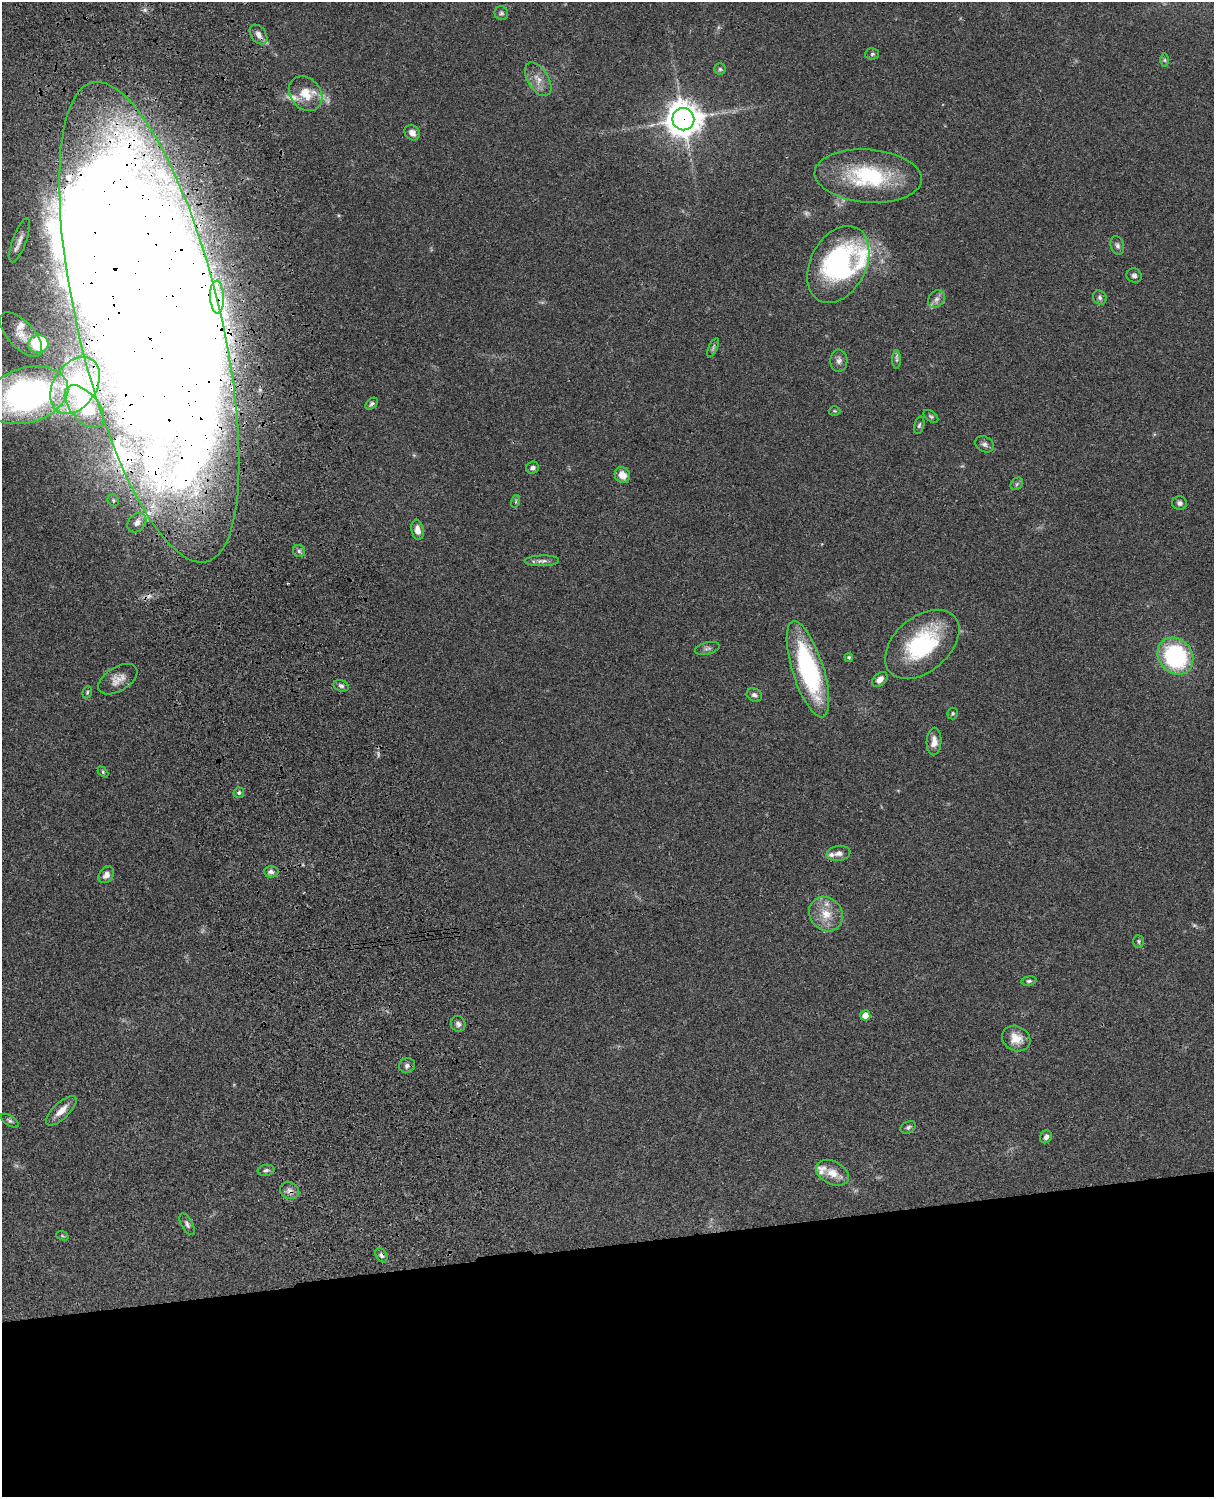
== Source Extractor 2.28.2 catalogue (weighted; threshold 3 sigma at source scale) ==
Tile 11 of 4 x 3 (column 3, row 3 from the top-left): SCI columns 2545-3756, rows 277-1771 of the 5086 x 4926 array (HDU 1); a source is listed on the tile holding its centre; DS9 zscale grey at full resolution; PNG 1216 x 1499 px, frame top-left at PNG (2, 2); each listed source drawn as its Kron ellipse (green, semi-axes under 4 px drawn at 4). Shown black and unused: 17% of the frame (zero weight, under 3 of 4 exposures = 6% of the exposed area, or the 3 px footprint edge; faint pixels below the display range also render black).
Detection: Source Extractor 2.28.2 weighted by HDU 2 'WHT'; one run over the whole footprint, this tile lists its part. Background 0.0781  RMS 0.0059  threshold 0.0264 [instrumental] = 3 sigma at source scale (4.5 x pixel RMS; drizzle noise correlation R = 1.50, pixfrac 1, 0.05/0.05 arcsec/px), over >= 5 px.
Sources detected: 96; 2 too faint to see at this stretch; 7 inside a brighter object's white glare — neither listed nor drawn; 12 inside a brighter listed object's ellipse — not listed separately; the other 75 listed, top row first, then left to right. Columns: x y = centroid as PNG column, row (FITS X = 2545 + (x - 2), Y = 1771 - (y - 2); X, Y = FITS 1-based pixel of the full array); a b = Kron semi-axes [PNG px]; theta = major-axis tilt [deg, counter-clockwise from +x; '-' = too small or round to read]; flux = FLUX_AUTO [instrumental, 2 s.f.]
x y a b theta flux
501 13 7 6 - 1.3
258 35 11 7 -54 3.2
872 54 7 5 5 1
1165 60 6 4 -90 1.1
720 69 6 5 - 1.1
538 79 19 10 -58 6.3
306 94 19 15 -49 11
683 119 11 11 - 1100
412 133 8 7 - 3.7
868 176 53 26 -4 52
20 240 23 7 70 5
1117 246 10 6 -72 1.8
838 264 41 27 62 86
1134 276 7 7 - 1.9
217 297 16 7 -87 6.1
1100 298 7 6 - 1.6
936 299 10 7 51 2.8
149 322 246 71 -77 2500
21 334 28 13 -47 11
38 344 10 9 - 20
713 348 10 4 65 1.3
897 360 9 4 -90 1.2
839 361 11 8 88 2.5
75 385 31 21 57 23
27 395 42 27 16 210
372 404 7 5 42 1.3
84 407 25 14 -49 13
835 411 6 5 - 0.73
931 416 8 5 -36 1.1
919 425 9 5 76 1.2
985 444 10 7 -29 2
532 468 6 6 - 1.7
622 475 8 7 - 6.4
1017 484 7 5 46 1.1
113 500 6 5 - 1.2
516 501 6 4 72 0.88
1179 503 7 7 - 1.9
137 523 10 8 48 3.5
417 530 10 6 -81 4.5
299 551 6 6 - 1.3
542 561 17 5 2 2.6
922 644 43 27 40 55
707 648 12 6 14 2
1175 656 20 16 -51 73
849 657 4 4 - 1.1
808 669 50 15 -72 80
118 679 22 12 31 6.2
880 679 9 6 44 3.6
341 686 8 5 -19 1.4
87 692 6 4 70 0.87
754 695 8 6 -30 1.7
953 713 6 5 - 0.89
934 742 14 7 88 4.6
103 772 6 4 -46 0.75
239 793 5 5 - 1.4
839 853 12 7 9 2.8
271 872 7 5 0 1.9
106 875 9 7 51 3.4
826 914 18 16 -51 11
1139 941 6 5 - 0.97
1029 981 7 4 7 1.2
865 1015 5 5 - 8.4
458 1024 8 7 - 2.3
1016 1038 15 12 -29 8.1
407 1066 8 7 - 1.9
61 1111 19 8 44 6.3
10 1121 10 5 -33 1.3
908 1127 8 5 27 1.4
1046 1137 7 5 56 2
266 1170 8 5 8 1.4
832 1173 17 11 -26 7.9
290 1191 10 8 -25 3
187 1224 12 5 -61 1.9
62 1236 6 4 -20 0.66
381 1255 8 5 -58 1.5
Overlapping masked pixels (flux is a lower limit): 5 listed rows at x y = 683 119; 217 297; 149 322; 290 1191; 381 1255
Isophote crosses this tile's border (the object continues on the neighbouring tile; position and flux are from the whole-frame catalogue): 1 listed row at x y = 27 395